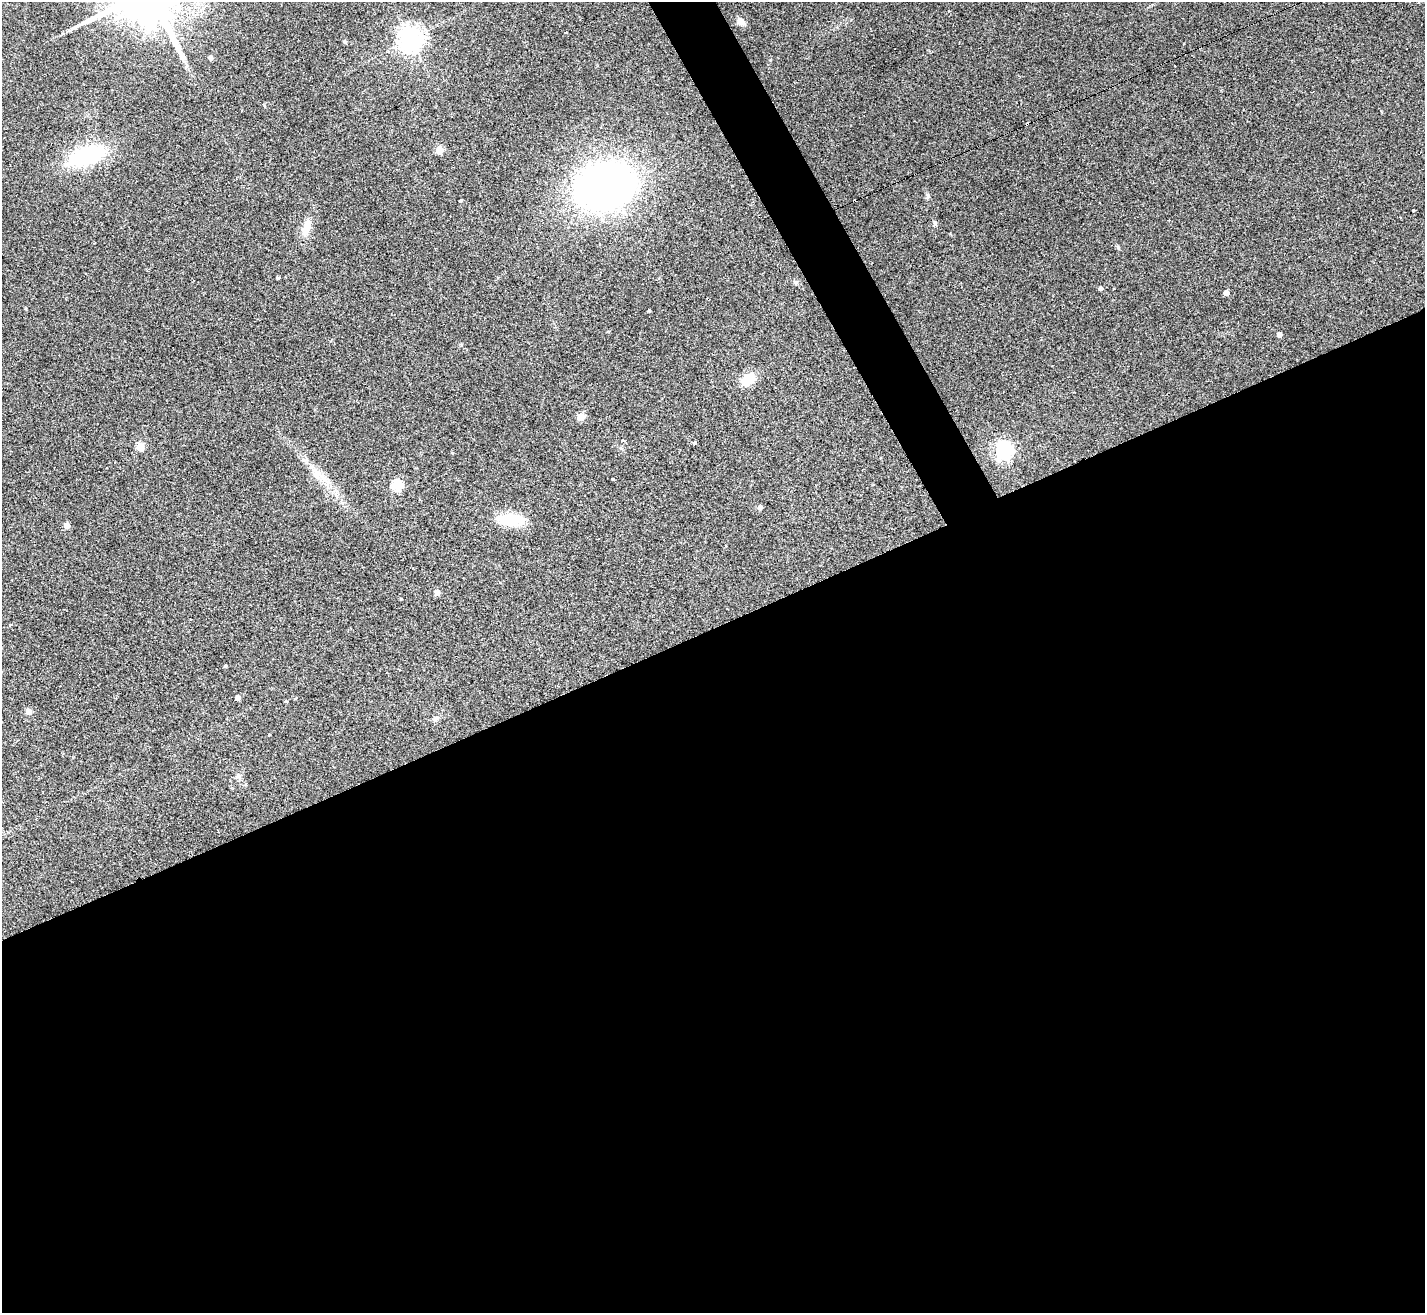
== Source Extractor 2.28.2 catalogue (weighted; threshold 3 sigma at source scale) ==
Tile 15 of 4 x 4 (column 3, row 4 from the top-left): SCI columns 2851-4273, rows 287-1597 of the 5696 x 5686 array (HDU 1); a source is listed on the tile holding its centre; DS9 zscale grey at full resolution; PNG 1427 x 1315 px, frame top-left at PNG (2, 2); no overlay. Shown black and unused: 54% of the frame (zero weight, under 2 of 3 exposures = <1% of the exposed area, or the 3 px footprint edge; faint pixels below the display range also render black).
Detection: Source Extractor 2.28.2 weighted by HDU 2 'WHT'; one run over the whole footprint, this tile lists its part. Background 0.0791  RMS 0.0075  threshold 0.0339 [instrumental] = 3 sigma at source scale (4.5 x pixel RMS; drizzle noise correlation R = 1.50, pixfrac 1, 0.05/0.05 arcsec/px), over >= 5 px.
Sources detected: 42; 2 cosmic-ray / hot-pixel residue — not listed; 1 inside a brighter listed object's ellipse — not listed separately; the other 39 listed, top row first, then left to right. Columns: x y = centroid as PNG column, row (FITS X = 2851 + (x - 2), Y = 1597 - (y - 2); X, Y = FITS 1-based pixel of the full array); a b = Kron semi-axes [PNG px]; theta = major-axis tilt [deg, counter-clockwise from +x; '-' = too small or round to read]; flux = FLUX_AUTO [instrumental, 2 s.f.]
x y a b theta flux
1418 2 3 2 - 0.78
741 22 11 8 -28 4.5
566 32 3 2 - 0.84
411 39 8 8 - 660
345 42 5 4 - 0.84
210 58 4 4 - 2.5
264 105 5 3 - 0.72
439 150 5 5 - 26
87 156 27 13 18 86
604 186 52 39 14 380
928 196 8 5 -84 1.4
460 200 3 2 - 0.88
1413 211 3 3 - 2
935 224 6 5 - 1.5
306 228 23 9 75 9.5
94 243 2 2 - 0.63
278 278 3 3 - 1.1
796 282 6 5 - 1.4
1100 288 4 4 - 2.2
1226 293 4 4 - 4.9
649 311 3 3 - 0.97
1279 335 4 4 - 4
748 379 15 10 33 16
581 417 5 5 - 21
623 441 5 4 - 2
694 443 4 3 - 2.7
140 447 5 5 - 30
1003 451 7 6 - 290
452 453 4 4 - 0.63
323 477 16 7 -57 7.2
613 479 3 3 - 2.3
397 485 5 5 - 59
760 507 4 4 - 2.9
511 520 34 12 -4 25
67 526 4 4 - 8.8
437 593 5 4 - 5.8
238 698 4 4 - 5.1
28 711 5 4 - 7.3
436 719 10 7 46 2.5
Unlisted compact peaks at least as high as the median listed source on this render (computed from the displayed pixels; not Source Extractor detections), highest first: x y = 1118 247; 225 666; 770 60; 461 345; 26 309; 1184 43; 401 599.